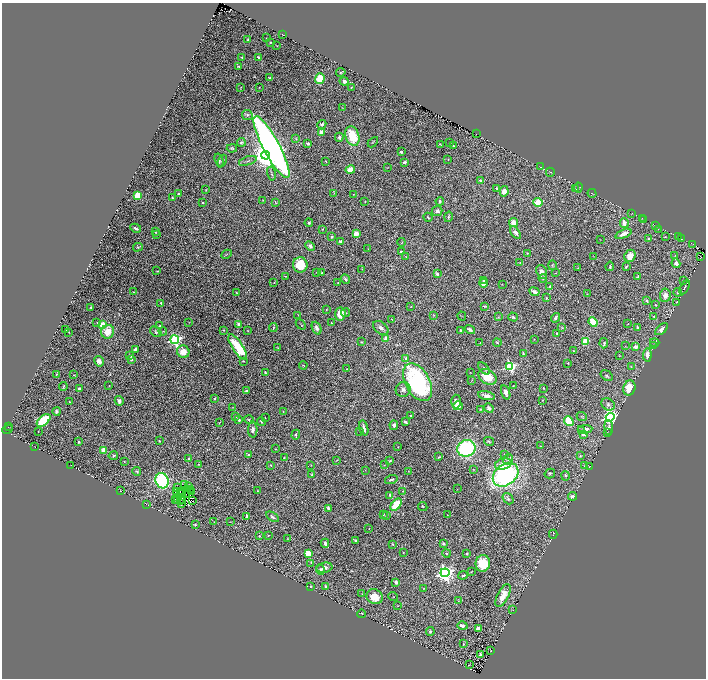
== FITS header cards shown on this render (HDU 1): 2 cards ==
NAXIS1  =                 1408
NAXIS2  =                 1352

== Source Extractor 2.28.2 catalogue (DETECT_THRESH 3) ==
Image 1408 x 1352 px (HDU 1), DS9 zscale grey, zoomed out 1/2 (1 PNG px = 2 x 2 image px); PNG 708 x 680 px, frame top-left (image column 1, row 1351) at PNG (2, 3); each listed source drawn as its Kron ellipse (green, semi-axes under 4 px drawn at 4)
Background 0.137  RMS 0.0073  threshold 0.0218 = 3 sigma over >= 5 px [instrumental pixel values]
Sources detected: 426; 53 cannot appear on this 1/2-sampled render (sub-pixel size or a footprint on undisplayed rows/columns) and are neither listed nor drawn; the other 373 listed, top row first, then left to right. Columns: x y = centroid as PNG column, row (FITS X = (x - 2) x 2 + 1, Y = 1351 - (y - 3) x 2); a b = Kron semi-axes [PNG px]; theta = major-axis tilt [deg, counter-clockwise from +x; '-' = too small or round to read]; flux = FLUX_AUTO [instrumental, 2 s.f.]
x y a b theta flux
283 35 2 1 - 0.38
267 38 3 1 - 0.54
248 39 2 2 - 1.4
270 42 3 3 - 0.93
277 45 2 1 - 0.51
242 57 2 2 - 1.3
258 58 3 2 - 4.2
239 67 3 3 - 1.4
341 72 5 3 - 1.7
270 78 3 2 - 1.7
320 79 5 5 - 30
344 81 4 4 - 3.8
259 87 2 2 - 0.68
351 87 2 1 - 0.54
241 88 3 2 - 0.84
342 108 2 2 - 0.56
247 115 5 5 - 3.4
322 124 5 4 - 2.7
321 132 2 2 - 21
476 134 2 1 - 2.8
352 136 10 7 -72 43
339 137 4 4 - 3.5
296 139 4 4 - 1.4
241 142 4 3 - 2.3
373 142 6 2 45 1.4
308 143 3 2 - 2.1
450 143 3 3 - 0.9
440 144 3 1 - 0.96
453 146 4 3 - 1.8
271 147 35 8 -62 1100
232 148 5 4 - 1.8
401 152 2 2 - 5.9
266 155 4 4 - 1700
448 159 2 2 - 0.75
219 160 7 4 -72 2.3
222 161 6 4 68 2
248 161 9 3 18 2.4
326 161 3 2 - 0.55
404 162 3 2 - 2.2
388 167 3 2 - 0.51
540 167 2 2 - 0.6
350 170 4 3 - 27
550 172 4 2 - 0.9
271 173 7 3 -78 2.1
480 181 2 2 - 5.5
578 187 5 2 - 1.3
496 188 3 2 - 1.3
575 189 3 2 - 0.75
206 190 3 2 - 0.96
504 191 5 4 - 9.8
334 193 4 2 - 0.75
592 193 4 1 - 0.61
179 194 3 3 - 2.3
353 194 2 2 - 0.72
138 195 4 3 - 41
172 198 3 2 - 1.2
263 200 4 2 - 0.85
365 201 2 2 - 1.4
440 201 4 3 - 3.2
203 202 2 2 - 1.1
275 202 4 2 - 0.7
538 202 4 4 - 22
437 211 5 4 - 4.4
632 214 2 1 - 0.43
428 217 5 3 - 1.8
448 217 5 3 - 1.7
642 219 2 2 - 0.47
644 219 2 2 - 0.59
309 223 4 3 - 2
514 223 4 4 - 14
624 223 5 4 - 11
656 226 3 1 - 0.35
136 228 6 3 -29 2.9
322 229 3 2 - 0.89
658 229 3 2 - 0.72
155 232 3 2 - 0.98
516 233 7 4 -52 5
156 234 4 3 - 1.8
356 234 3 3 - 15
623 234 9 3 22 9.6
332 237 3 2 - 2.8
665 237 3 2 - 0.66
678 237 2 1 - 0.34
649 239 4 3 - 1.3
681 239 2 2 - 0.43
600 240 2 1 - 0.32
341 241 4 2 - 3.3
402 242 4 2 - 0.86
693 244 2 2 - 0.47
310 246 5 4 - 2.9
138 247 5 2 - 1.5
368 249 3 2 - 0.56
401 252 3 2 - 2
527 253 3 3 - 0.97
226 254 5 2 - 1.3
675 255 2 2 - 0.57
594 256 2 1 - 0.28
630 256 6 5 - 15
406 257 3 2 - 0.89
701 257 3 1 - 3.3
520 263 3 2 - 0.75
676 263 5 4 - 6.4
300 265 7 7 - 42
552 265 5 2 - 0.95
610 266 4 3 - 2.3
626 267 3 2 - 1.5
578 268 3 2 - 0.64
362 269 3 2 - 0.54
157 271 3 1 - 0.78
542 272 7 5 -68 6.9
316 273 3 2 - 0.5
322 273 3 2 - 0.92
556 273 2 2 - 0.54
437 274 2 2 - 9.2
285 276 3 2 - 0.67
638 276 4 3 - 1.6
543 278 4 3 - 2.6
345 279 5 3 - 2.6
484 280 2 2 - 1.9
683 280 3 2 - 0.79
274 283 2 2 - 0.55
338 283 2 2 - 0.98
484 283 4 4 - 9.2
502 284 3 2 - 0.65
550 287 4 3 - 5.3
685 287 8 2 63 2.3
133 292 2 2 - 0.55
236 292 2 1 - 0.82
534 292 5 3 - 7.5
678 292 4 3 - 1.6
587 294 3 2 - 0.44
665 295 7 5 86 8.4
546 298 3 3 - 1.2
647 300 3 3 - 2.4
676 302 3 2 - 0.72
161 303 4 2 - 1.9
655 305 3 2 - 1.6
411 306 2 2 - 0.71
485 306 4 2 - 0.98
91 307 2 2 - 2.4
326 310 4 2 - 0.66
346 313 4 3 - 1.2
340 314 6 5 - 15
298 315 2 1 - 0.38
434 315 3 2 - 0.68
462 316 4 1 - 0.62
654 316 3 2 - 1.1
498 317 4 3 - 0.92
513 317 5 3 - 1.9
555 318 5 2 - 2.6
391 319 2 1 - 0.46
97 322 3 2 - 0.83
189 322 3 2 - 0.6
593 322 5 3 - 34
331 323 3 2 - 0.67
102 324 4 3 - 17
239 324 4 3 - 4
301 324 6 2 -50 0.78
628 324 4 2 - 0.99
160 326 3 2 - 2.7
637 327 3 2 - 1.9
273 328 4 3 - 1.8
317 328 6 4 -67 5.4
381 328 9 5 -36 5.4
562 328 3 2 - 0.77
662 329 7 3 42 6.1
66 330 3 2 - 1.8
223 330 3 3 - 1.1
470 330 5 3 - 4.1
163 331 4 2 - 1
248 331 3 2 - 0.74
461 331 3 2 - 3.4
69 332 2 2 - 0.6
108 332 7 6 - 23
156 332 6 4 -38 3
557 333 3 3 - 1.2
386 338 2 2 - 22
534 339 2 2 - 0.73
175 340 4 4 - 270
362 342 3 3 - 1.1
585 342 4 3 - 37
655 342 5 2 - 0.99
480 343 2 1 - 0.71
497 343 4 3 - 1.4
604 343 5 3 - 2.2
625 346 3 2 - 0.56
654 346 2 2 - 0.43
238 347 14 5 -56 70
635 347 4 3 - 6
278 348 3 2 - 0.55
135 349 4 2 - 2.4
574 351 3 3 - 1.5
183 352 6 6 - 18
523 353 4 2 - 1.2
647 355 6 4 83 12
130 356 4 3 - 3.1
619 356 2 2 - 0.76
406 358 3 2 - 3.3
131 359 4 3 - 2.1
99 361 5 4 - 6.5
243 361 3 2 - 0.97
568 363 2 2 - 1.3
303 365 4 2 - 0.93
510 367 4 4 - 170
631 367 3 3 - 0.87
484 368 7 3 -49 2.1
347 369 2 2 - 1.6
470 372 2 2 - 0.57
265 373 3 2 - 1.4
56 374 2 2 - 1.3
74 375 2 2 - 0.88
607 376 6 4 -35 2.9
487 377 10 7 -34 32
471 380 3 2 - 0.66
418 382 20 12 -62 240
63 386 4 2 - 1.2
109 386 3 3 - 0.82
513 386 2 2 - 0.66
543 388 2 2 - 1
629 388 8 6 73 26
79 389 4 3 - 3.6
403 389 7 7 - 7.2
246 391 3 3 - 1.6
506 392 7 4 -71 6.5
486 396 8 4 -11 5.9
214 399 2 2 - 2.5
543 400 2 1 - 0.57
119 401 5 4 - 3.8
69 402 2 1 - 0.7
456 402 7 5 -89 5.8
608 404 7 5 -33 4.9
458 406 5 3 - 17
232 407 2 2 - 0.59
489 408 5 4 - 3.7
480 409 3 3 - 1.1
56 411 4 3 - 2.6
283 412 4 2 - 1.1
411 416 3 2 - 1.3
582 416 5 4 - 2
236 417 2 2 - 1.7
610 417 4 4 - 390
265 418 2 1 - 0.61
44 420 8 4 41 62
239 420 4 3 - 3.2
249 420 5 3 - 1.4
569 421 5 4 - 42
261 422 4 3 - 1.2
405 422 4 2 - 3.8
219 423 4 2 - 0.8
394 425 5 3 - 4.4
8 427 2 1 - 0.39
609 427 7 4 -84 3.5
364 428 8 3 -75 6
7 429 5 2 - 1.2
585 429 7 4 3 8.3
253 430 8 4 -90 4.2
581 430 4 3 - 1.6
38 431 2 1 - 0.65
360 431 3 3 - 1.2
607 432 3 2 - 0.64
583 434 4 4 - 5
296 435 5 2 - 1.6
159 441 2 2 - 1.6
489 441 5 3 - 2.1
78 442 3 2 - 1.3
540 446 3 2 - 0.59
35 447 2 1 - 0.34
398 447 3 2 - 0.52
466 448 9 8 - 140
276 449 3 2 - 1
103 450 4 3 - 9.2
249 455 3 3 - 2.9
505 455 4 4 - 1.8
113 456 5 3 - 2.1
580 456 4 3 - 1.3
284 457 2 1 - 0.7
439 457 3 2 - 1.2
189 459 2 2 - 7.3
508 459 5 5 - 4
336 460 4 2 - 0.81
124 461 3 2 - 0.63
390 461 3 2 - 1.3
199 464 3 3 - 1.1
503 464 8 5 16 12
71 465 2 1 - 0.4
271 465 2 2 - 1
311 465 2 2 - 0.53
384 465 3 2 - 0.66
584 466 3 3 - 1.1
589 466 3 1 - 0.43
473 469 2 1 - 0.41
365 470 3 2 - 0.56
137 471 4 3 - 1.9
408 471 3 2 - 0.62
312 474 3 2 - 1.1
550 474 5 4 - 2.3
506 475 14 10 38 290
565 476 5 4 - 2.5
391 479 6 2 18 2.9
162 481 8 6 -71 140
184 485 2 1 - 0.16
178 487 2 1 - 1.9
189 487 2 2 - 0.18
190 489 2 1 - 0.23
457 489 3 2 - 0.44
121 491 2 1 - 0.4
176 491 2 1 - 1.1
181 491 2 1 - 0.012
257 491 2 2 - 0.47
403 491 2 2 - 0.5
192 492 3 1 - 1
182 493 3 1 - 0.01
186 494 2 1 - 0.94
390 495 2 2 - 2.4
572 496 4 3 - 4
175 499 3 1 - 0.5
508 499 6 4 -51 3
180 500 2 2 - 0.28
183 500 2 1 - 0.44
193 500 2 1 - 8
178 501 2 1 - 0.85
146 504 2 1 - 0.46
181 504 2 1 - 2.6
396 505 7 4 51 37
423 507 5 2 - 1.1
328 508 3 2 - 4.7
383 514 2 2 - 1.3
447 515 2 2 - 0.5
247 516 3 3 - 3.4
386 516 3 2 - 0.85
272 517 7 4 -34 3.1
214 522 2 1 - 0.42
230 522 3 2 - 0.48
195 524 2 2 - 1.8
369 528 2 1 - 0.4
553 534 4 2 - 0.76
268 535 2 1 - 0.79
259 536 3 2 - 1.3
288 539 3 2 - 0.6
355 541 3 2 - 2.4
325 543 4 3 - 4.8
392 544 4 2 - 1.2
443 544 3 3 - 2.3
403 552 2 2 - 0.87
446 553 4 3 - 1.7
308 554 4 4 - 20
467 554 3 2 - 1.5
311 563 3 2 - 0.69
483 563 8 7 - 38
324 568 8 5 11 6.6
320 570 5 4 - 3
471 572 3 2 - 0.8
445 573 4 4 - 560
463 575 4 3 - 1.9
396 582 4 3 - 5.1
325 586 4 3 - 2.1
311 587 2 2 - 1.4
423 588 3 2 - 0.81
362 594 3 2 - 0.52
503 595 12 5 63 21
393 596 4 2 - 0.74
375 597 8 7 - 22
458 601 3 3 - 0.89
398 606 3 2 - 0.7
513 610 3 2 - 0.36
362 614 4 3 - 1.1
462 626 5 3 - 6.9
478 628 4 3 - 6.2
430 631 4 3 - 2.5
463 644 3 2 - 1
491 651 2 1 - 0.41
480 655 3 2 - 10
469 665 3 2 - 0.57
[53 sub-pixel or undisplayed-footprint detections neither listed nor drawn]